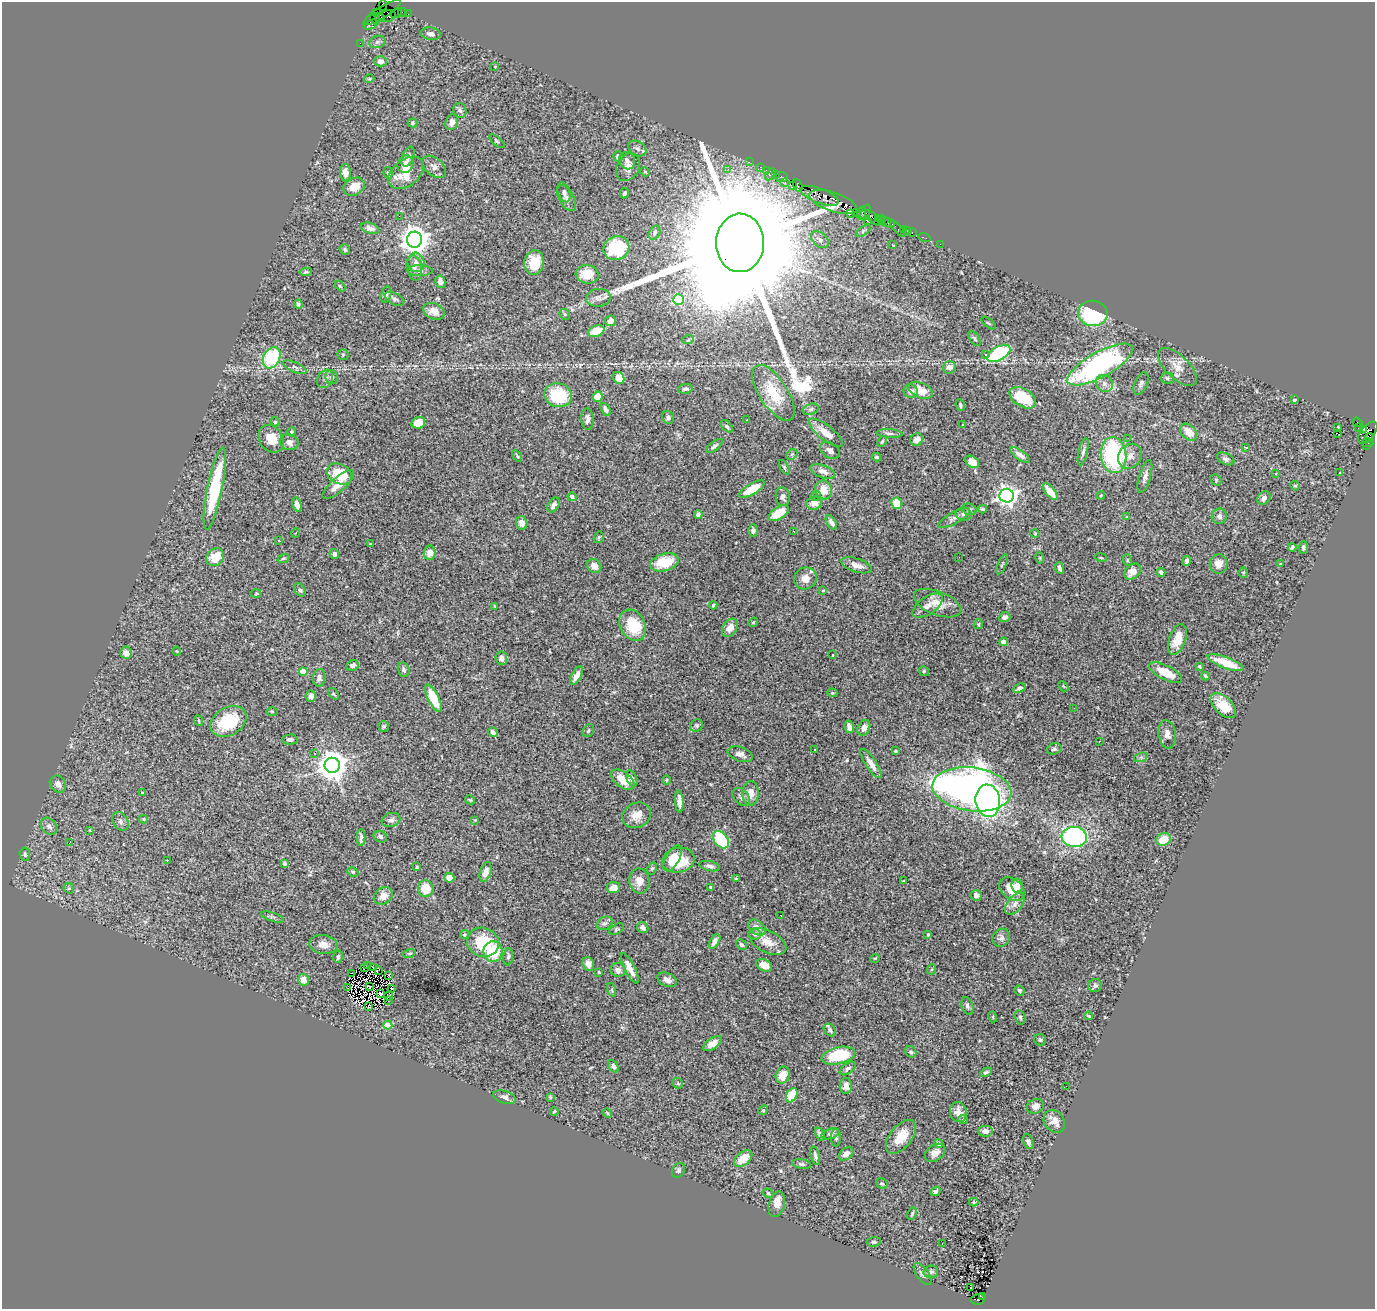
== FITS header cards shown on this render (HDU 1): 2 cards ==
NAXIS1  =                 1373
NAXIS2  =                 1307

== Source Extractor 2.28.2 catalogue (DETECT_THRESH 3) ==
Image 1373 x 1307 px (HDU 1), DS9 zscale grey, 1 PNG px = 1 image px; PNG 1377 x 1311 px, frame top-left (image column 1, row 1307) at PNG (2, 2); each listed source drawn as its Kron ellipse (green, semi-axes under 4 px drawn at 4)
Background 3.65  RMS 0.069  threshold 0.207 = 3 sigma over >= 5 px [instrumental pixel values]
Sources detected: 420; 2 with non-positive FLUX_AUTO (blend fragments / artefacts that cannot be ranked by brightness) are neither listed nor drawn; the other 418 listed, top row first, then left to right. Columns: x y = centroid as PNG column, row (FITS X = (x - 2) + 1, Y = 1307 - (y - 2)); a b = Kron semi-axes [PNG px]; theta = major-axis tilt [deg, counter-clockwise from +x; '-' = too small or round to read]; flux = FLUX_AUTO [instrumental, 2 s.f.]
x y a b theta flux
383 6 5 3 - 210
402 12 4 2 - 210
376 13 3 2 - 170
382 13 22 5 32 1200
396 14 6 2 20 210
408 14 2 2 - 57
387 16 9 5 13 1200
380 18 5 3 - 880
375 19 7 3 -66 690
371 25 7 3 23 230
431 34 10 6 -7 18
377 42 8 6 16 12
360 43 2 2 - 56
381 61 6 5 - 21
495 66 3 2 - 3.1
369 79 5 3 - 4.7
460 110 7 6 - 15
452 122 8 6 72 25
412 123 5 4 - 5.9
497 141 9 3 -40 6.2
637 148 10 7 -32 16
408 157 10 6 68 22
618 157 5 4 - 22
627 161 9 8 - 15
749 162 2 2 - 72
405 164 9 8 - 31
434 167 14 8 -40 27
628 167 15 11 63 43
761 167 3 2 - 250
728 169 3 3 - 7.9
766 170 2 2 - 89
645 172 5 4 - 5.4
345 173 9 5 -87 35
388 173 6 4 -80 9.4
406 173 20 13 38 110
770 174 6 3 58 750
775 175 4 2 - 210
782 177 6 5 - 360
785 183 3 2 - 210
798 185 6 4 -67 1000
792 186 4 3 - 450
354 187 11 8 28 60
564 192 10 6 -71 14
624 193 5 4 - 11
819 196 20 7 -21 4000
567 198 14 7 -61 23
833 202 25 9 -19 5600
856 212 2 2 - 220
862 213 7 3 73 440
866 213 8 4 68 230
850 214 2 2 - 59
399 216 2 2 - 100
873 218 10 3 -42 810
878 218 3 2 - 280
881 219 4 3 - 230
867 221 3 2 - 550
885 221 3 2 - 220
889 223 7 3 -15 470
370 228 9 5 -17 23
898 229 10 2 -45 100
903 230 3 2 - 150
907 230 3 2 - 140
863 231 8 4 36 9.6
654 233 7 5 60 10
912 233 3 2 - 150
925 238 6 2 -18 100
414 240 8 7 - 6200
820 240 10 7 -43 22
740 243 29 24 89 310000
940 244 2 2 - 61
893 245 3 2 - 3.2
616 248 13 12 - 240
345 250 5 5 - 9.7
416 262 10 8 -84 31
534 263 12 10 82 95
414 268 13 7 -81 25
420 271 12 5 -1 18
306 272 6 4 9 7.5
587 274 11 9 -5 89
440 282 6 5 - 25
340 286 6 4 -44 5.2
386 294 8 5 74 11
598 298 12 9 5 24
394 299 10 5 -28 15
678 300 5 5 - 300
298 304 4 4 - 11
434 311 11 8 -24 48
1093 313 15 12 -9 370
565 314 6 5 - 7
610 321 5 5 - 33
989 323 8 2 -40 4.5
596 331 8 5 23 96
975 339 8 5 -55 9.4
688 340 6 3 19 5.7
999 353 13 6 29 440
986 354 3 3 - 16
343 355 5 5 - 7
272 358 11 8 64 310
1100 364 37 12 28 1000
295 367 13 5 -23 15
949 367 6 6 - 22
1177 367 24 11 -45 57
332 377 7 6 - 18
619 378 6 5 - 54
1167 378 6 5 - 9.4
325 379 10 7 59 18
1104 383 9 8 - 22
1141 383 12 6 66 15
685 389 7 5 6 12
921 390 13 7 -24 84
911 391 7 6 - 21
773 393 32 14 -57 150
558 395 14 12 -17 250
598 397 5 5 - 78
1023 398 14 9 -33 150
1294 400 3 2 - 5
960 405 6 4 -66 9.1
606 409 7 4 -64 13
811 409 8 5 19 11
668 417 7 5 -70 12
587 419 11 6 -88 22
747 420 3 2 - 9.8
275 422 4 4 - 12
1358 422 5 3 - 1100
418 423 7 5 21 66
963 425 3 2 - 3.5
727 426 7 4 -46 8.5
1338 427 3 3 - 5
1358 428 3 2 - 57
1364 430 4 3 - 1200
291 432 5 3 - 4.8
1189 432 10 7 -44 64
826 433 21 7 -38 64
889 433 13 4 -2 13
1337 433 2 2 - 1800
1368 433 13 6 50 2100
1369 437 4 3 - 900
1128 438 2 2 - 6.5
271 439 15 11 -56 71
917 439 6 5 - 25
882 441 6 3 62 6.2
289 442 9 8 - 32
1368 442 6 4 -7 260
1366 445 4 3 - 200
714 446 10 4 38 10
1246 447 4 3 - 12
830 450 11 7 -35 19
1083 452 14 4 77 17
792 454 6 4 44 8
1020 455 12 4 -35 23
1113 455 18 13 -83 540
517 456 6 3 -55 5.5
1130 456 13 11 48 37
876 457 5 3 - 6.3
1226 459 9 5 -26 14
972 462 7 5 -35 51
784 467 8 3 -60 6
823 471 13 6 -21 29
1276 473 3 3 - 15
1339 473 3 3 - 9.8
339 474 13 9 -26 150
1145 477 17 5 73 23
1216 480 6 4 -49 6
338 484 20 7 42 45
1295 486 5 4 - 6.5
215 488 42 7 78 360
752 489 14 5 29 110
823 490 9 8 - 61
1050 492 10 4 -51 62
1101 495 4 3 - 4.4
816 496 5 4 - 8.3
1007 496 7 7 - 2600
572 497 5 4 - 15
783 497 9 7 -83 15
1264 498 7 6 - 20
814 503 7 6 - 40
897 503 6 5 - 88
297 505 7 4 -74 22
553 505 8 5 57 18
969 509 7 5 -16 9.2
983 509 4 3 - 7.4
779 513 11 6 31 100
698 514 4 4 - 13
964 514 8 6 -12 15
1219 516 8 7 - 16
1127 517 3 2 - 3.9
954 518 18 6 29 22
831 522 8 4 -60 22
522 523 7 5 -72 30
753 531 6 5 - 12
794 531 3 2 - 6.9
296 533 5 3 - 3.6
1035 533 5 3 - 3.6
599 537 6 4 59 7.5
279 540 3 2 - 6.6
370 544 3 3 - 3.7
1292 547 4 3 - 7.6
1303 547 6 4 87 9.9
430 553 7 6 - 33
334 554 5 4 - 18
215 557 10 8 47 94
959 557 2 2 - 9.4
1101 557 6 3 -10 5.3
283 558 6 3 20 5.6
1040 558 5 3 - 4.5
1127 560 6 3 -72 4.8
1187 561 5 3 - 16
664 562 15 8 16 140
1002 564 10 3 67 6.9
1219 564 9 9 - 38
1280 564 4 2 - 6.1
856 565 16 6 -17 31
594 566 7 6 - 34
1060 568 6 3 -70 15
1133 572 9 7 39 43
1161 572 4 4 - 14
1243 573 5 4 - 6
805 578 11 10 - 40
300 590 7 5 -58 10
823 590 4 3 - 4.3
256 594 5 3 - 4.8
937 603 25 11 -22 64
713 605 4 3 - 6.6
494 606 4 2 - 3.2
928 606 17 8 34 38
1005 617 6 5 - 14
753 622 5 4 - 5.4
978 624 5 4 - 5.6
633 625 16 12 -59 160
730 628 10 7 56 42
1177 639 16 8 70 73
1003 642 4 4 - 18
177 651 4 4 - 4.5
126 653 6 6 - 30
832 655 3 2 - 4.8
501 658 7 6 - 19
1226 663 19 5 -21 96
353 666 6 5 - 14
1199 666 3 3 - 5.5
404 670 7 5 -77 11
924 671 5 4 - 6.5
303 672 4 4 - 69
1166 673 18 7 -27 76
576 676 10 5 62 29
1206 676 4 3 - 6
319 678 9 6 81 16
1063 686 6 4 -47 4.8
1019 688 7 4 22 12
832 693 5 4 - 5.8
333 694 6 4 -50 6.7
311 696 5 5 - 20
433 698 15 5 -64 150
1223 706 15 8 -45 95
1074 708 2 2 - 11
272 711 6 3 -1 4.5
199 721 5 3 - 4
228 721 19 14 30 200
697 725 7 6 - 10
383 726 5 5 - 8.5
849 727 6 4 -76 24
864 728 8 6 64 29
588 731 7 5 58 8.7
493 732 5 4 - 19
1167 734 14 8 -81 29
290 739 7 5 2 13
1099 741 3 2 - 4.7
815 749 3 3 - 36
1054 749 7 5 17 9.9
895 751 3 3 - 6.3
314 754 3 3 - 5
740 754 13 7 -19 25
1141 757 7 4 19 9.6
871 764 17 5 -57 36
332 765 7 7 - 7200
632 778 8 5 -67 16
623 780 13 7 -37 74
667 780 4 3 - 3.7
58 784 9 7 -50 21
972 789 40 22 -7 2900
142 793 4 3 - 5
750 793 12 8 86 41
741 797 10 7 -47 17
470 800 5 3 - 5.2
679 801 11 4 -86 24
988 801 16 12 -83 1700
637 815 14 12 29 54
143 819 4 4 - 5.9
391 820 9 7 15 17
475 820 4 3 - 3.3
120 821 10 7 -59 17
49 826 9 7 -49 18
89 830 4 2 - 3.5
361 837 8 3 89 14
380 837 7 5 -22 12
1074 837 12 10 -6 790
1163 839 7 6 - 92
721 840 10 6 -53 260
69 843 3 2 - 37
25 854 6 5 - 9.8
672 858 14 7 60 61
167 860 3 2 - 12
678 860 16 12 10 160
284 864 4 3 - 8.2
709 866 10 5 -13 17
417 867 3 3 - 4.7
652 868 6 4 62 7
353 872 5 4 - 7
486 872 10 5 73 34
449 878 5 4 - 55
736 879 4 3 - 4.1
639 881 12 10 -85 44
904 881 3 2 - 3.8
1017 885 7 5 -82 22
711 887 4 3 - 5.1
69 888 6 5 - 6.2
613 888 6 5 - 46
426 889 8 7 - 110
1012 889 14 10 -38 92
976 895 5 5 - 16
383 896 10 8 36 41
1015 904 13 7 49 27
781 915 2 2 - 8.9
272 917 12 4 -19 10
605 923 8 6 29 12
757 927 10 6 -35 33
643 928 6 5 - 16
617 929 8 5 31 8
755 934 6 5 - 11
928 934 4 3 - 9.6
464 935 4 4 - 8.7
1001 938 9 8 - 18
714 941 8 4 58 22
483 942 16 14 -22 200
767 942 20 11 -27 64
323 944 14 9 -8 36
741 944 6 4 -43 12
493 952 10 9 - 160
409 953 6 4 18 6.1
338 957 6 4 75 11
508 957 8 5 83 11
875 958 5 3 - 4.1
588 964 7 5 -72 31
764 965 8 5 -27 53
368 966 3 2 - 4.5
364 967 3 2 - 5.6
373 967 4 2 - 7.5
630 968 17 5 -64 41
932 969 5 3 - 4.1
378 970 4 2 - 4.9
618 970 7 6 - 22
599 972 3 2 - 4.8
352 973 3 2 - 2.8
389 975 3 2 - 5.6
303 980 6 5 - 42
667 980 10 6 -23 22
1095 985 7 6 - 12
370 987 4 2 - 6.7
347 988 3 2 - 2.1
392 988 3 2 - 1.7
612 990 7 4 -72 6.4
1019 990 5 4 - 9.8
381 994 3 2 - 6.8
389 996 5 3 - 11
389 1001 3 2 - 4.8
967 1006 9 5 -71 13
369 1007 3 3 - 3.2
1088 1016 4 3 - 4.8
993 1017 5 3 - 4.6
1020 1017 7 5 -75 9.9
388 1025 4 4 - 120
830 1030 7 5 -50 12
1040 1040 6 5 - 7.6
712 1044 10 5 36 38
911 1052 6 5 - 8.3
838 1056 17 8 12 220
614 1066 6 4 -62 14
848 1068 9 5 36 12
986 1072 6 4 30 9.4
783 1075 9 7 67 47
678 1083 6 5 - 7
846 1086 8 6 -88 24
1066 1086 2 2 - 17
792 1095 8 5 61 110
504 1097 11 6 -18 16
550 1097 3 3 - 5.8
1035 1106 9 7 28 28
763 1110 5 4 - 5.8
554 1111 4 3 - 5.5
958 1112 10 8 -74 31
607 1113 5 4 - 4.7
963 1120 5 3 - 10
1054 1121 12 9 -52 36
985 1131 7 5 -1 30
820 1134 7 4 -63 12
830 1134 9 5 17 12
901 1137 20 11 51 82
836 1138 9 5 90 11
1028 1142 8 5 -68 12
938 1143 4 4 - 13
935 1153 11 7 34 31
846 1154 8 5 37 30
815 1156 10 4 -76 12
743 1159 10 6 41 67
802 1164 9 5 -8 11
678 1170 8 6 58 10
882 1184 6 5 - 7.2
935 1191 5 4 - 13
768 1193 6 4 -30 5.6
973 1202 5 4 - 5.8
777 1204 13 8 75 47
912 1213 6 4 65 7.3
874 1242 7 4 6 9.2
942 1243 3 2 - 9.2
931 1272 7 6 - 15
922 1274 13 6 -55 18
970 1287 3 2 - 17
983 1296 3 2 - 700
978 1299 7 5 14 1300
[2 non-positive-flux detections neither listed nor drawn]